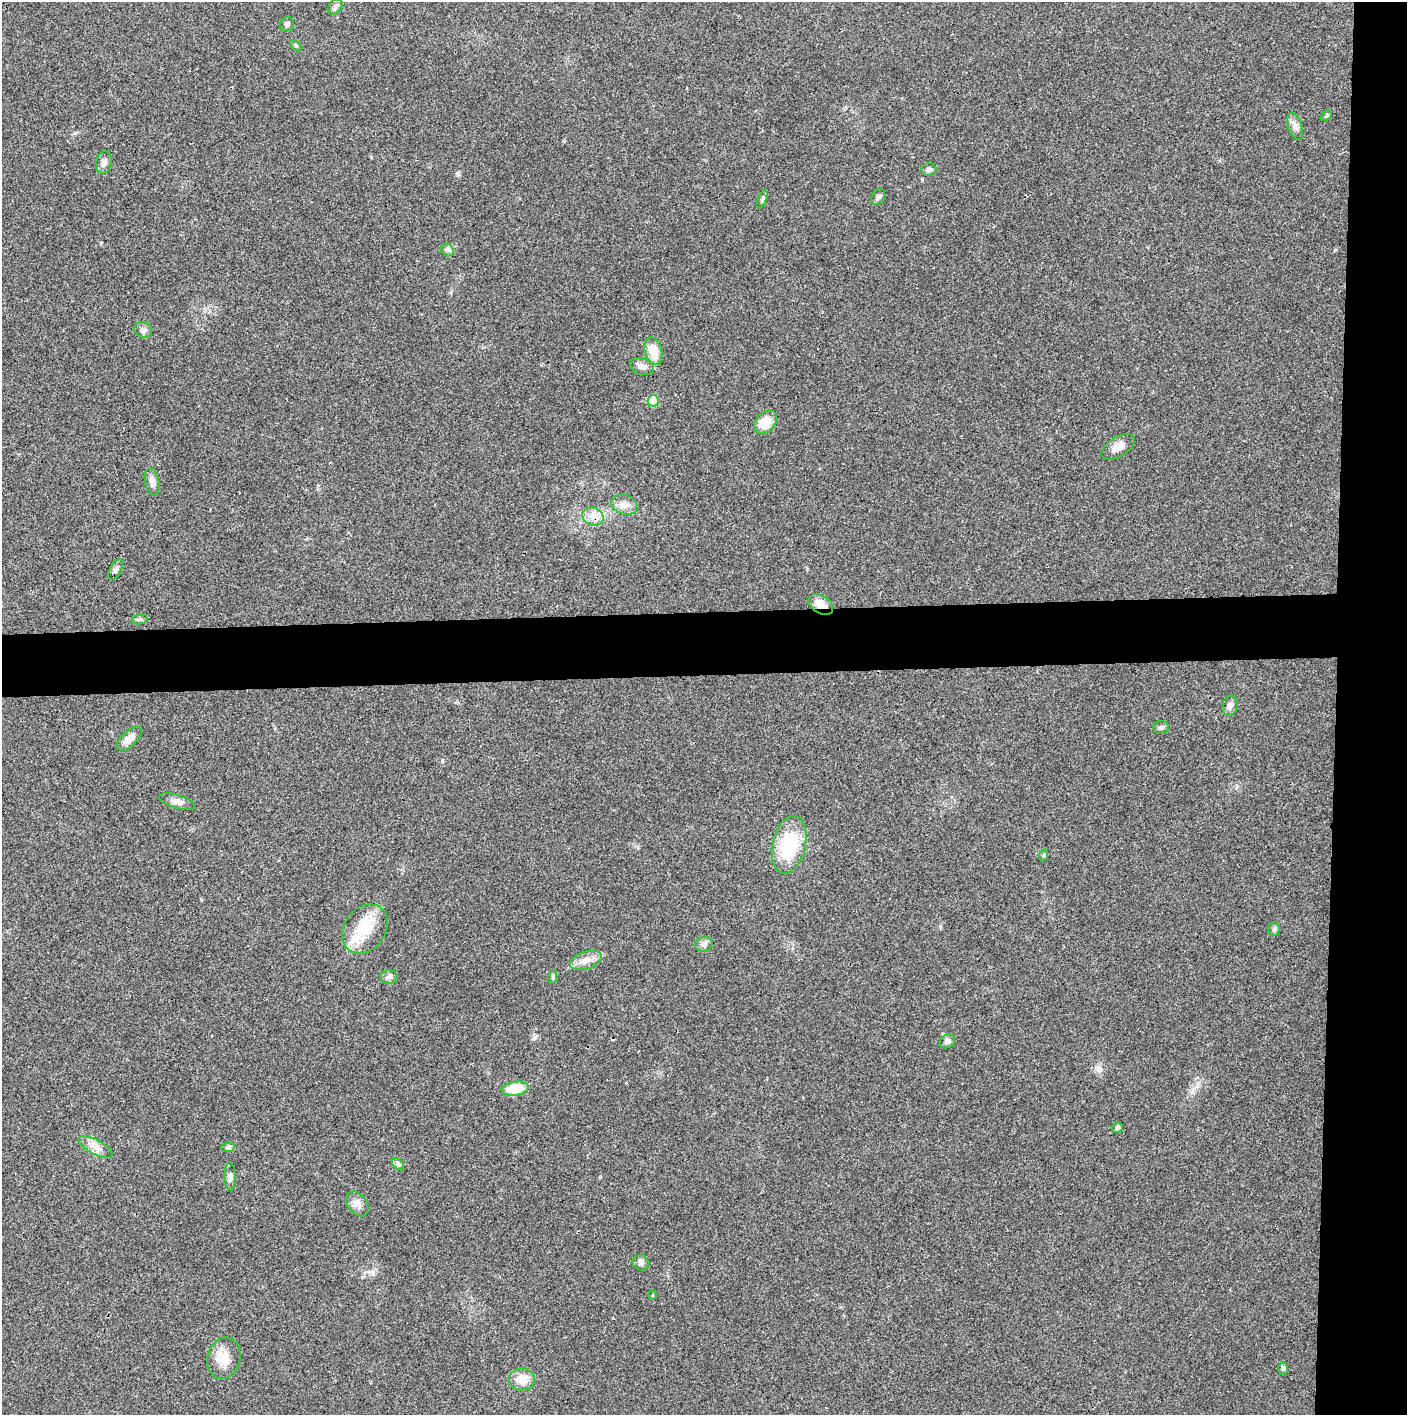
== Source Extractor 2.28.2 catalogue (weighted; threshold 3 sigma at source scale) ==
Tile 6 of 3 x 3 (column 3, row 2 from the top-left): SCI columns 2812-4216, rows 1415-2827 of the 4221 x 4243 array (HDU 1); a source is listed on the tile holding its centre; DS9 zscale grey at full resolution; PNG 1409 x 1417 px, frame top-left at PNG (2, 2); each listed source drawn as its Kron ellipse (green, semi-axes under 4 px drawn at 4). Shown black and unused: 9% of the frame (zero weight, under 3 of 4 exposures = <1% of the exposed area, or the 3 px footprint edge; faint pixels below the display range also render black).
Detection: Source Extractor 2.28.2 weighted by HDU 2 'WHT'; one run over the whole footprint, this tile lists its part. Background 0.0209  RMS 0.0041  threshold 0.0186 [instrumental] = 3 sigma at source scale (4.5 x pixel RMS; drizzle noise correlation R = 1.50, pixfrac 1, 0.05/0.05 arcsec/px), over >= 5 px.
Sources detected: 48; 1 inside a brighter listed object's ellipse — not listed separately; the other 47 listed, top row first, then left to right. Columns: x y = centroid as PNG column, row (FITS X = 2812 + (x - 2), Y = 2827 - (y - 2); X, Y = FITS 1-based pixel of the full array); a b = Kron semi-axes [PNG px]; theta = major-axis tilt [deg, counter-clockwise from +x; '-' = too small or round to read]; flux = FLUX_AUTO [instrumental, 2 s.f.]
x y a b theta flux
335 6 9 6 50 1.2
287 24 7 6 - 1.1
296 46 7 4 -44 0.59
1326 116 6 4 38 0.6
1295 126 14 7 -72 2.2
104 162 12 7 79 2.1
929 169 7 6 - 1.2
878 197 8 6 60 1.1
762 199 9 4 66 0.86
447 250 7 6 - 1.1
143 330 9 7 -27 1.4
653 351 14 8 -74 7.1
642 366 12 8 -16 2.3
653 401 6 5 - 11
765 422 13 9 48 7.8
1118 447 18 9 32 3.6
152 482 14 7 -79 2.2
624 505 13 9 -18 3.6
593 516 11 9 -22 3.3
116 570 11 5 62 1.3
821 604 13 8 -33 5.3
139 619 8 5 6 0.82
1230 706 10 7 77 1.9
1161 728 8 6 -1 1
129 739 15 7 44 3.8
177 802 18 6 -15 2.3
789 845 29 16 77 25
1044 855 6 3 72 0.46
365 929 27 20 53 14
1274 929 7 5 86 0.83
704 944 9 7 11 1.4
586 960 16 8 18 3.6
389 977 9 6 -1 1.4
553 977 6 4 72 0.58
947 1041 8 6 29 1.6
515 1089 13 7 10 11
1118 1128 5 5 - 0.85
96 1147 19 7 -28 3.4
228 1148 7 4 1 0.83
398 1164 7 4 -45 0.78
230 1177 14 5 -88 1.5
357 1204 13 9 -55 2.7
641 1263 8 7 - 1.4
652 1295 5 3 - 0.36
224 1358 21 16 76 6.4
1283 1369 6 5 - 0.78
522 1379 13 11 -2 5.2
Overlapping masked pixels (flux is a lower limit): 1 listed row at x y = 821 604
Unlisted compact peaks at least as high as the median listed source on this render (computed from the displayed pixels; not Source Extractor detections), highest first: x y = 442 761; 101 243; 535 1037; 1335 250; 458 174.